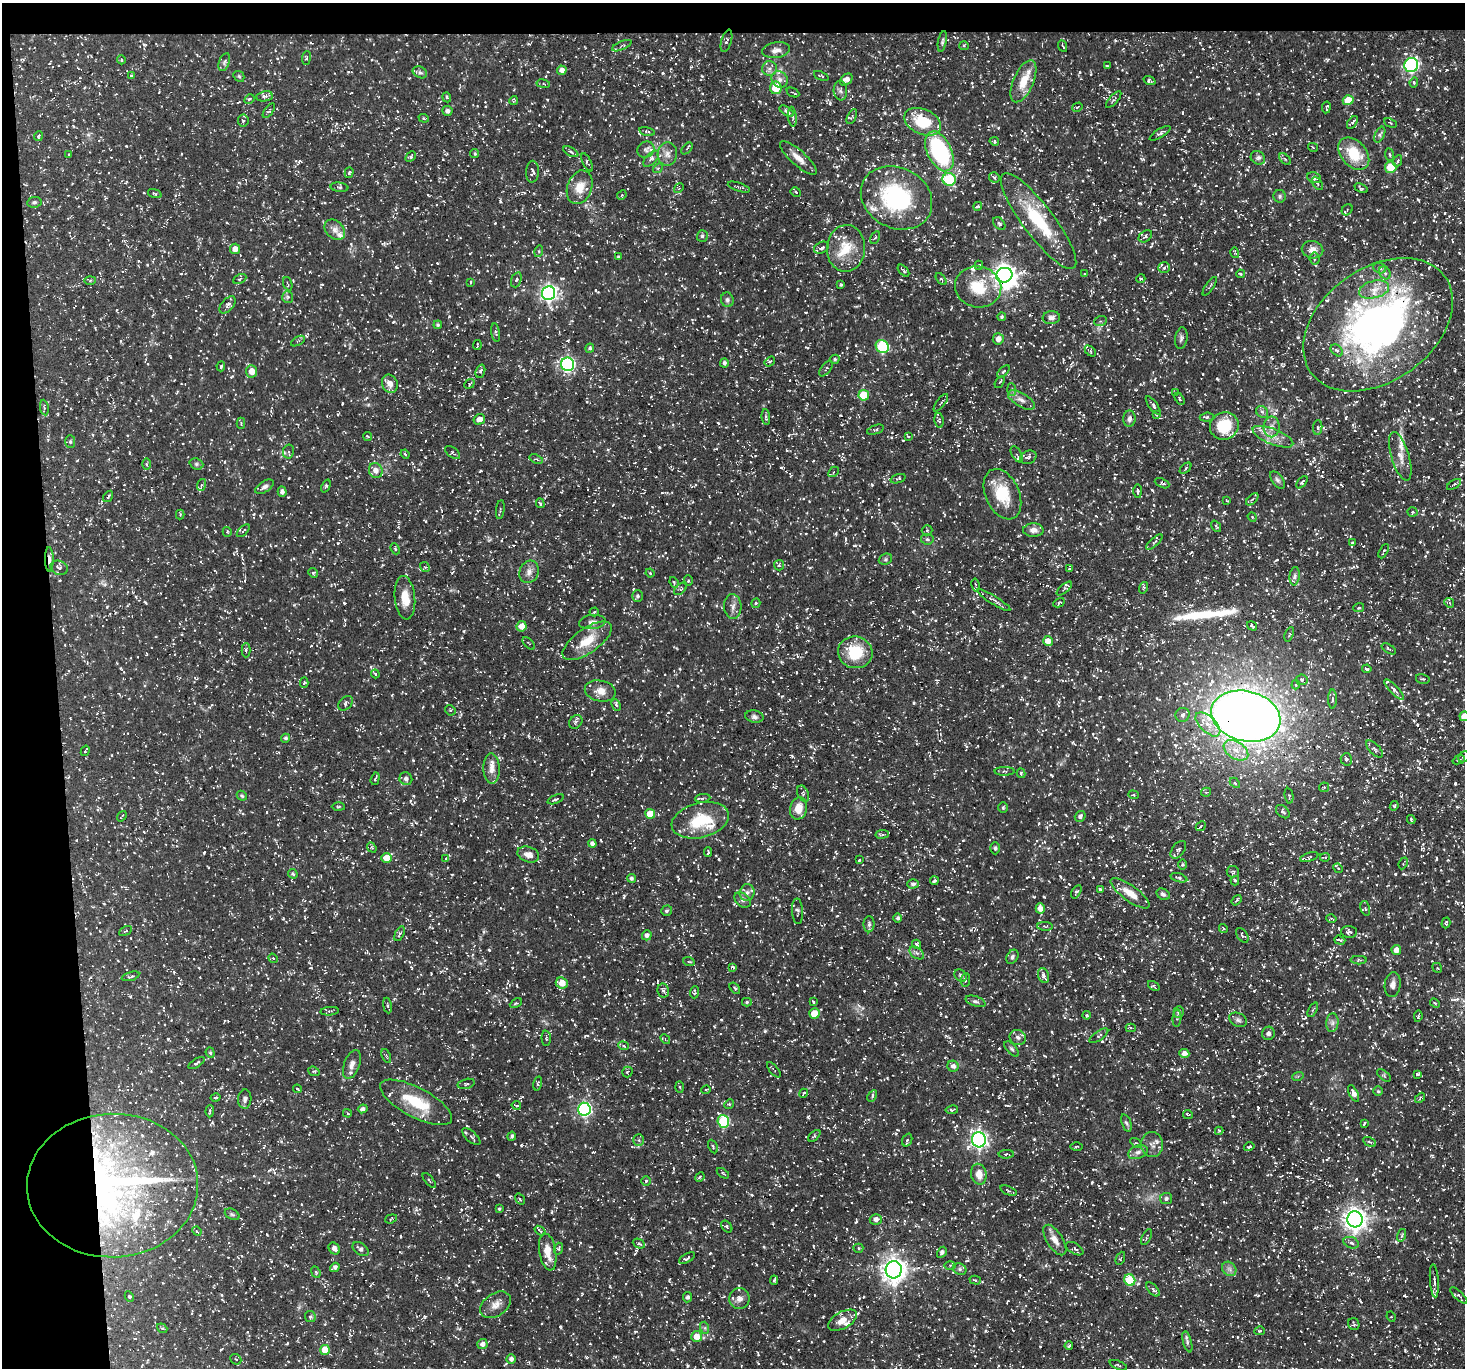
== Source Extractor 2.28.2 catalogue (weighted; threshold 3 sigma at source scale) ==
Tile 1 of 3 x 3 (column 1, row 1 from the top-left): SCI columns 1-1463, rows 2875-4240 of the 4388 x 4367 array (HDU 1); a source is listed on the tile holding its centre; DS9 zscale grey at full resolution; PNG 1467 x 1370 px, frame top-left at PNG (2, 3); each listed source drawn as its Kron ellipse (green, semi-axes under 4 px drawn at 4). Shown black and unused: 6% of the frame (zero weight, under 3 of 5 exposures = <1% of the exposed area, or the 3 px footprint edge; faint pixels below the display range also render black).
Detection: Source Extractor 2.28.2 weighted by HDU 2 'WHT'; one run over the whole footprint, this tile lists its part. Background 0.0748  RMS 0.0041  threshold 0.0183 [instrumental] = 3 sigma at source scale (4.5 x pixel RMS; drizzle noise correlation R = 1.50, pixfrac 1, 0.05/0.05 arcsec/px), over >= 5 px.
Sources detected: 1349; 2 inside a brighter object's white glare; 49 cosmic-ray / hot-pixel residue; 4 long thin detections or spike segments (spike, bleed or trail) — neither listed nor drawn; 45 inside a brighter listed object's ellipse — not listed separately; of the other 1249, all 500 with FLUX_AUTO >= 0.513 (the completeness limit of this list) listed and drawn (749 fainter detections not listed), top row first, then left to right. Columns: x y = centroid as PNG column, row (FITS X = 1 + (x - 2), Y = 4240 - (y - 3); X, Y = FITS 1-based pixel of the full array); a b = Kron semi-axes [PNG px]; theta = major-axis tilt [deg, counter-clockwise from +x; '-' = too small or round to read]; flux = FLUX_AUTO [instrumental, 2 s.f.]
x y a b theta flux
726 41 11 5 74 1.1
942 41 10 4 80 0.85
622 46 10 3 23 0.95
964 46 5 4 - 0.51
1063 46 6 2 -65 0.55
776 50 14 8 9 2.5
306 58 7 4 83 0.66
121 60 4 4 - 0.54
224 62 9 5 69 1.1
1411 65 7 7 - 66
1107 66 4 2 - 0.57
770 68 7 7 - 1.5
562 70 5 4 - 2.1
420 72 7 5 -28 1.1
131 75 3 3 - 0.55
239 76 6 5 - 0.55
821 76 8 3 -22 0.55
780 79 9 7 -46 2.1
846 80 7 5 43 2.6
1023 81 22 10 66 8
1150 81 6 4 -20 0.84
1414 82 5 4 - 0.69
543 84 7 3 -9 0.61
776 88 6 6 - 8.8
840 90 10 6 -84 1.2
793 92 7 3 -26 0.68
264 96 8 5 9 1.5
447 97 5 4 - 0.58
249 99 5 3 - 0.61
1114 99 10 4 48 0.8
514 100 4 3 - 0.59
1348 100 5 5 - 7.7
1077 107 5 3 - 0.6
1326 107 6 3 81 0.75
269 111 8 4 53 0.68
447 111 5 4 - 1.3
786 111 8 3 -35 1.3
852 116 8 4 63 0.64
792 117 10 4 -85 0.83
424 118 5 4 - 0.52
243 120 6 5 - 1
923 122 19 12 -24 15
1352 122 7 4 54 0.89
1390 123 7 3 -25 0.55
647 131 8 4 -12 0.64
1160 133 12 4 32 0.99
1380 135 8 4 65 1.1
38 136 5 3 - 0.66
994 141 5 4 - 0.69
1313 147 5 4 - 0.56
646 149 9 8 - 1.4
687 149 7 2 47 0.51
939 151 21 12 -64 51
571 152 8 4 -30 0.96
475 154 4 4 - 0.6
667 154 12 9 85 2.7
1354 154 18 12 -49 14
1389 154 6 4 -82 0.66
69 155 3 3 - 0.73
411 157 6 4 43 0.84
798 158 23 7 -42 4.3
1258 158 8 6 -36 1.3
651 159 10 5 45 1.5
1285 159 7 4 -45 0.61
1398 161 6 4 64 0.82
587 162 10 4 -65 0.77
1391 167 6 5 - 11
658 168 5 4 - 0.58
532 172 11 6 88 1.5
349 173 5 4 - 0.61
994 177 5 5 - 0.83
1314 178 7 5 -23 1.5
949 179 7 6 - 28
1317 183 7 4 -58 0.86
339 187 9 4 -6 0.68
580 187 17 12 69 6.6
739 187 11 3 -18 0.85
679 188 5 4 - 0.54
1361 188 7 3 -26 0.64
796 192 5 3 - 0.67
155 194 7 3 -18 0.73
622 195 5 4 - 0.53
1279 196 6 6 - 0.9
896 198 37 30 -28 47
34 202 7 5 10 0.89
978 206 4 4 - 0.72
1347 210 6 5 - 0.6
1038 221 59 15 -53 25
999 224 7 5 -49 0.74
335 230 12 8 -46 2.6
702 236 6 5 - 0.94
1145 236 7 5 38 0.85
875 237 6 3 61 0.54
821 248 8 5 23 1.3
846 248 23 19 87 11
235 249 5 5 - 2.9
1312 250 11 9 -12 3.4
539 251 6 4 73 0.57
1235 253 5 3 - 0.55
618 257 4 3 - 0.58
1315 258 6 5 - 0.85
979 265 4 3 - 0.66
1164 268 6 5 - 0.75
1380 268 6 5 - 0.89
904 271 7 3 -47 0.59
1385 273 7 5 -60 1.1
1085 274 3 2 - 0.52
1241 274 4 3 - 0.57
1004 275 8 7 - 260
240 279 7 4 29 0.68
941 279 7 3 -51 0.52
1141 279 4 3 - 0.52
90 280 6 4 2 0.56
516 280 8 5 70 0.84
470 282 3 2 - 0.52
288 284 7 3 -71 0.51
841 285 4 3 - 0.57
1210 286 11 2 56 0.54
978 287 23 20 -12 13
1374 289 15 8 13 4.6
548 293 7 6 - 140
288 297 6 5 - 0.79
727 300 7 6 - 1.1
228 305 10 6 47 1.3
1002 317 4 4 - 0.7
1051 318 9 6 5 1.5
1100 321 6 5 - 0.69
438 325 4 4 - 0.61
1378 325 83 56 36 180
496 332 9 3 -81 0.69
1181 338 11 6 81 1.2
998 339 5 5 - 2.8
298 341 7 3 30 0.53
477 345 5 2 - 0.55
882 347 7 6 - 28
590 348 4 4 - 0.81
1337 350 7 5 -44 1.1
1090 351 6 4 -47 0.73
835 359 5 4 - 0.61
770 361 6 4 35 0.78
724 363 4 4 - 1.1
568 364 7 6 - 77
221 366 5 3 - 0.62
826 368 9 4 53 0.84
252 371 6 5 - 4.4
480 371 7 4 70 0.8
1003 371 8 4 42 0.61
1000 382 6 2 53 0.53
390 384 9 7 -65 2.6
469 384 5 4 - 0.55
1012 390 6 4 -85 0.69
1176 393 4 4 - 0.68
864 395 5 5 - 13
1180 399 6 3 -57 0.61
1021 400 15 7 -31 2.8
941 403 10 3 53 0.76
1153 405 11 4 -54 1.1
44 407 8 3 -82 0.55
1262 412 6 5 - 1.1
1156 415 4 3 - 0.52
766 417 8 4 -83 0.92
1207 417 7 4 6 0.83
479 419 6 5 - 2.5
1129 419 8 6 88 1.3
939 420 7 4 -80 0.74
241 423 5 4 - 0.56
1224 426 14 13 - 15
1271 427 10 8 89 2.5
1318 428 7 4 85 0.86
875 430 9 4 18 0.74
908 436 4 3 - 0.58
368 437 4 4 - 0.54
1273 437 22 7 -22 4.7
70 442 6 5 - 0.71
288 452 7 5 79 1.1
453 452 8 5 -37 0.67
405 454 5 3 - 0.53
1017 454 9 5 -60 0.95
1400 456 25 9 -73 4.6
1028 457 8 6 26 1.1
536 459 7 4 -19 0.63
146 464 6 4 -89 0.53
196 464 7 5 -21 0.7
1186 468 7 3 44 0.6
376 470 7 6 - 2.7
833 472 6 4 47 0.72
898 479 8 4 19 0.61
1277 480 10 5 -52 1.1
1302 482 7 4 51 0.65
1162 483 8 4 -25 0.83
1454 484 8 3 32 0.79
201 485 6 4 70 0.67
326 486 7 4 68 0.59
265 487 10 5 32 1.4
1138 491 7 3 -89 0.63
282 492 5 4 - 1.4
1002 494 27 17 -65 13
108 496 6 3 54 0.73
1252 499 7 3 44 0.64
1226 500 3 2 - 0.52
540 503 5 3 - 0.58
500 510 9 3 82 0.57
1413 512 5 4 - 0.55
180 514 5 4 - 0.54
1252 517 5 4 - 0.55
1216 526 6 4 -54 0.58
927 530 5 5 - 0.58
1033 530 10 6 -1 2.3
243 531 8 3 45 0.53
227 532 5 4 - 0.54
927 539 6 5 - 0.83
1154 542 10 3 43 0.62
1353 542 4 2 - 0.53
395 549 6 4 -66 0.59
1384 551 8 3 63 0.64
49 559 12 3 -89 1.9
885 559 7 5 22 0.78
779 565 5 5 - 0.61
425 567 5 4 - 0.59
59 568 9 7 -20 1.5
1069 569 4 3 - 0.66
529 572 11 9 63 2.4
313 573 5 4 - 0.59
650 573 4 4 - 0.55
1295 576 9 5 83 1.2
688 581 5 4 - 0.56
674 582 5 3 - 0.54
976 585 6 2 -79 0.59
1143 588 6 3 72 0.57
681 589 8 4 46 0.7
1064 589 9 4 40 0.8
638 596 6 5 - 0.91
405 598 22 10 -84 6.5
994 600 19 4 -31 1.4
756 603 5 4 - 0.62
1059 603 6 3 29 0.52
1449 603 5 4 - 0.74
733 606 12 8 -87 2.3
1359 608 5 4 - 0.6
594 612 5 3 - 0.74
592 622 13 7 6 1.7
522 626 5 5 - 4.1
1252 626 5 3 - 1
1289 634 7 3 68 0.54
587 641 29 12 35 9.8
1048 641 5 5 - 3.3
529 643 8 4 -44 0.66
1389 649 8 3 -32 0.69
246 650 7 4 90 0.88
855 652 17 16 - 15
1367 669 5 3 - 0.76
375 674 4 3 - 0.52
1423 679 7 5 -13 0.66
1302 680 6 5 - 0.66
304 682 5 4 - 0.62
1296 685 4 4 - 0.58
1394 689 13 4 -46 1.4
600 691 16 10 -13 4.1
1332 699 9 4 -90 1
346 703 8 5 46 1
616 705 6 4 -65 0.67
450 710 6 4 -45 0.55
1182 715 7 6 - 1.6
1246 716 35 25 -14 600
1464 716 5 5 - 4.4
754 717 9 6 -12 1.4
576 722 7 6 - 1
1208 724 15 8 -44 4.9
286 738 4 4 - 0.78
1374 749 11 5 -46 1
1236 750 13 8 -33 4.6
85 751 5 2 - 0.52
1464 757 6 5 - 0.67
1346 759 6 5 - 0.94
1459 760 6 4 22 0.6
492 769 15 8 -87 3.5
1004 771 10 4 0 0.65
1021 773 5 3 - 0.72
375 779 6 3 73 0.72
406 779 6 6 - 1.7
1235 783 6 4 -46 0.54
1324 787 5 4 - 0.58
1206 792 5 4 - 0.57
803 794 8 5 -66 1
1133 795 5 4 - 0.58
242 796 5 4 - 0.65
1289 796 8 4 -80 0.67
703 798 8 4 7 0.72
556 799 8 4 23 0.83
1394 806 5 4 - 0.69
338 807 6 3 -1 0.69
798 808 11 8 75 5.2
1003 808 5 4 - 0.57
1283 812 8 5 -42 1
650 814 5 5 - 7.4
122 816 5 2 - 0.51
1080 816 6 5 - 1.2
1411 819 4 3 - 0.57
700 820 29 17 14 18
1201 826 5 3 - 0.59
882 834 7 3 8 0.56
592 844 4 4 - 1.5
372 848 5 4 - 0.53
995 848 6 4 90 0.79
1178 850 10 6 52 1.4
708 852 5 3 - 0.62
528 854 11 7 -18 2.7
1309 857 9 4 17 0.59
1325 857 5 4 - 0.66
387 858 5 5 - 4.7
446 859 4 3 - 0.6
859 860 4 3 - 0.55
1403 863 6 3 66 0.58
1183 865 5 4 - 0.52
1338 868 5 4 - 0.52
1233 872 6 5 - 0.71
293 874 5 4 - 0.71
631 878 4 4 - 0.82
1179 878 8 4 -17 0.82
934 881 4 3 - 0.69
1235 881 5 4 - 0.71
913 884 6 4 2 1.2
1101 889 4 2 - 0.6
747 892 8 7 - 1.8
1076 892 7 4 58 0.83
1130 893 23 7 -36 5.4
1163 894 7 5 -30 1
742 900 9 6 -42 1.3
1237 900 6 3 51 0.82
1040 908 5 4 - 3.3
1365 908 7 4 -76 0.61
667 911 6 5 - 0.75
797 911 13 5 -87 0.99
898 918 4 4 - 0.94
1331 919 5 3 - 0.53
1446 923 5 4 - 0.69
869 924 8 5 89 0.97
1045 926 8 3 -2 0.62
1223 929 4 4 - 0.65
125 931 7 3 28 0.52
1349 932 8 6 -3 1.1
400 934 8 3 64 0.71
647 935 5 5 - 1.4
1242 935 8 5 -53 0.71
1340 940 6 3 -19 0.83
917 944 5 4 - 0.77
1396 950 5 4 - 2.8
917 953 8 5 -36 1.1
1012 957 7 5 60 1
273 958 5 4 - 0.65
1359 960 8 3 0 0.56
689 962 6 3 -20 0.53
733 967 4 3 - 0.59
1437 968 5 4 - 0.55
961 975 7 5 -44 0.87
131 976 9 4 17 0.74
1044 976 8 5 -69 1.2
965 980 7 4 87 0.93
562 983 6 5 - 4.3
1393 985 12 8 82 2.2
1154 986 6 4 -34 0.7
735 988 6 4 -53 0.63
663 990 7 5 -77 1.1
694 992 6 4 87 0.89
976 1001 10 5 -19 1.1
747 1002 5 4 - 0.64
813 1002 4 2 - 0.64
516 1003 6 4 28 0.61
1435 1003 5 4 - 0.56
387 1005 8 3 -81 0.54
1313 1010 8 4 62 0.68
330 1011 9 2 4 0.57
1179 1012 6 5 - 0.98
814 1014 5 5 - 6.9
1087 1015 4 3 - 0.61
1418 1016 6 3 80 0.76
1177 1018 9 4 85 0.7
1238 1020 9 6 -27 1.2
1332 1023 9 6 85 1.4
1131 1028 5 4 - 0.55
1268 1033 7 6 - 1.2
1099 1036 11 4 35 0.88
1018 1037 8 7 - 1.6
546 1038 7 4 -87 0.68
665 1039 5 3 - 0.53
623 1046 5 4 - 0.56
1012 1049 9 5 -48 0.89
210 1053 5 4 - 0.64
1184 1053 5 4 - 2
386 1056 7 4 -66 0.55
196 1063 9 3 31 0.69
352 1064 15 7 69 2.8
953 1066 5 5 - 1.6
774 1070 9 3 -49 0.59
314 1071 6 4 -19 0.59
627 1072 5 5 - 0.7
1417 1074 4 3 - 0.53
1384 1075 8 4 -39 0.59
1298 1076 6 4 19 0.54
538 1083 7 4 76 0.59
466 1084 9 5 14 0.84
680 1087 6 4 -88 0.52
297 1089 4 3 - 0.51
706 1090 5 3 - 0.54
1378 1091 5 5 - 0.61
803 1093 5 3 - 0.52
1354 1093 9 4 -63 2.3
872 1096 6 4 62 0.76
216 1097 5 3 - 0.57
1420 1098 6 3 47 0.55
245 1099 9 6 88 1.3
416 1102 40 15 -28 16
729 1104 5 4 - 0.58
516 1105 5 3 - 0.55
363 1109 5 4 - 1.3
584 1109 6 6 - 78
952 1110 6 4 9 0.57
210 1111 6 3 86 0.97
347 1113 4 3 - 0.66
1188 1114 5 3 - 0.73
723 1121 6 5 - 31
1126 1123 9 4 -70 0.89
1364 1124 4 2 - 0.55
1219 1131 4 4 - 0.55
512 1136 4 4 - 0.83
814 1136 7 4 44 0.55
471 1137 11 5 -41 1.1
639 1140 6 5 - 0.87
907 1140 7 5 70 0.74
979 1140 7 7 - 130
1369 1142 7 3 -26 0.57
1136 1143 6 3 -34 0.57
1152 1145 12 11 - 2.5
713 1146 7 3 -66 0.54
1077 1147 6 3 1 0.55
1249 1147 5 4 - 0.81
1138 1152 10 6 22 1.9
1006 1154 7 4 1 0.74
723 1173 7 3 -35 0.65
979 1174 10 8 -78 3.9
700 1177 5 4 - 0.56
429 1181 9 3 -51 0.55
646 1181 4 4 - 0.67
113 1186 85 72 2 200
1008 1191 8 2 -21 0.55
520 1199 6 4 -55 0.62
1166 1199 6 5 - 1.1
499 1209 4 3 - 0.52
232 1214 8 5 -29 0.74
391 1219 6 3 18 0.56
876 1219 6 5 - 1.9
1355 1219 8 7 - 300
727 1226 6 4 -51 0.65
197 1231 5 4 - 0.52
540 1231 6 3 -37 0.63
1402 1235 6 4 73 0.56
1147 1237 8 3 64 0.63
1055 1240 17 8 -57 3.3
1351 1243 8 5 -21 1.4
639 1244 6 4 -25 0.72
858 1248 5 4 - 0.57
334 1249 6 5 - 2
361 1249 9 5 -37 1.5
558 1249 6 4 72 0.56
1075 1249 9 5 -32 1
548 1252 19 8 -81 5.4
942 1252 6 4 60 1.3
687 1258 9 4 29 0.93
1120 1258 7 3 67 0.61
950 1265 6 4 1 0.53
335 1267 5 4 - 1.4
960 1269 7 5 -23 1
1229 1269 8 6 -45 1.5
894 1270 8 8 - 340
316 1272 6 4 -68 0.57
774 1280 5 4 - 0.63
975 1280 6 3 -15 0.68
1130 1280 6 5 - 18
1434 1281 16 4 -86 1.5
1153 1289 8 4 -48 0.86
129 1296 5 4 - 0.59
1459 1296 11 4 -43 0.78
687 1297 5 4 - 0.91
739 1298 10 10 - 2.5
496 1305 17 11 33 3.7
310 1316 6 5 - 0.75
1391 1317 5 4 - 0.54
843 1320 15 8 29 4.4
1354 1324 6 5 - 0.73
162 1328 5 4 - 0.56
705 1328 6 4 -72 0.7
1260 1331 5 4 - 0.73
697 1336 5 5 - 4.8
1187 1342 11 4 -75 1.1
482 1344 5 5 - 1.8
1069 1346 4 3 - 0.61
325 1350 5 5 - 7.2
236 1359 6 4 -42 0.56
511 1359 4 4 - 1.5
1118 1365 9 3 -23 0.6
Overlapping masked pixels (flux is a lower limit): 5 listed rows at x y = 1004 275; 1378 325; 49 559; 1246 716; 113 1186
Isophote crosses this tile's border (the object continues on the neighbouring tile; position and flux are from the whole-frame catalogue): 3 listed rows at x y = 1378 325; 1464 716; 1464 757
Unlisted compact peaks at least as high as the median listed source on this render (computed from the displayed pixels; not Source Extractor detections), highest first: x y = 914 703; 464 631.